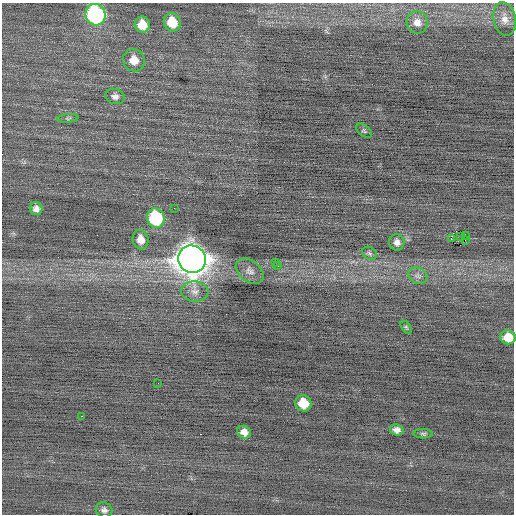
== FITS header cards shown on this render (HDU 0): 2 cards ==
NAXIS1  =                  512 / Axis length
NAXIS2  =                  512 / Axis length

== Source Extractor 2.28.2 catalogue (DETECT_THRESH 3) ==
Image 512 x 512 px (HDU 0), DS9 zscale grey, 1 PNG px = 1 image px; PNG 516 x 516 px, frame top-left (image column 1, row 512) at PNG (2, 3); each listed source drawn as its Kron ellipse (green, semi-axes under 4 px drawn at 4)
Background -0.0412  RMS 0.74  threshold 2.21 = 3 sigma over >= 5 px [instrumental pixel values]
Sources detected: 34; all 34 listed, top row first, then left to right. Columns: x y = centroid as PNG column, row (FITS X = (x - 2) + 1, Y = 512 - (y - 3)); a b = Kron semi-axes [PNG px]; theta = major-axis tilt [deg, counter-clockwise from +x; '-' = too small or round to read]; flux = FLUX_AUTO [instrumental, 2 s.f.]
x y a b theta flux
95 15 11 10 - 10000
505 19 17 11 -78 470
172 22 9 8 - 1100
417 22 11 10 - 380
142 24 8 7 - 810
134 60 11 10 - 600
115 96 10 7 -15 220
68 118 11 4 4 110
364 131 9 5 -38 99
174 208 3 2 - 51
36 209 6 6 - 220
156 218 10 9 - 4000
465 235 3 2 - 360
461 236 2 2 - 38
451 238 4 3 - 610
141 240 10 8 -81 460
465 240 2 2 - 45
397 242 8 7 - 230
369 253 8 6 -33 110
192 259 14 13 - 77000
276 262 3 2 - 300
278 266 3 2 - 28
250 271 15 10 -38 360
418 276 10 8 -24 220
195 291 13 10 -4 400
406 327 7 3 -54 69
508 337 8 7 - 830
158 383 2 2 - 24
303 403 8 8 - 1100
82 416 3 2 - 450
397 430 7 5 -15 240
244 432 7 6 - 310
423 434 9 4 0 100
104 510 8 7 - 190
At the frame edge (FLAGS 8, measured only in part): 1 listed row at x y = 508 337